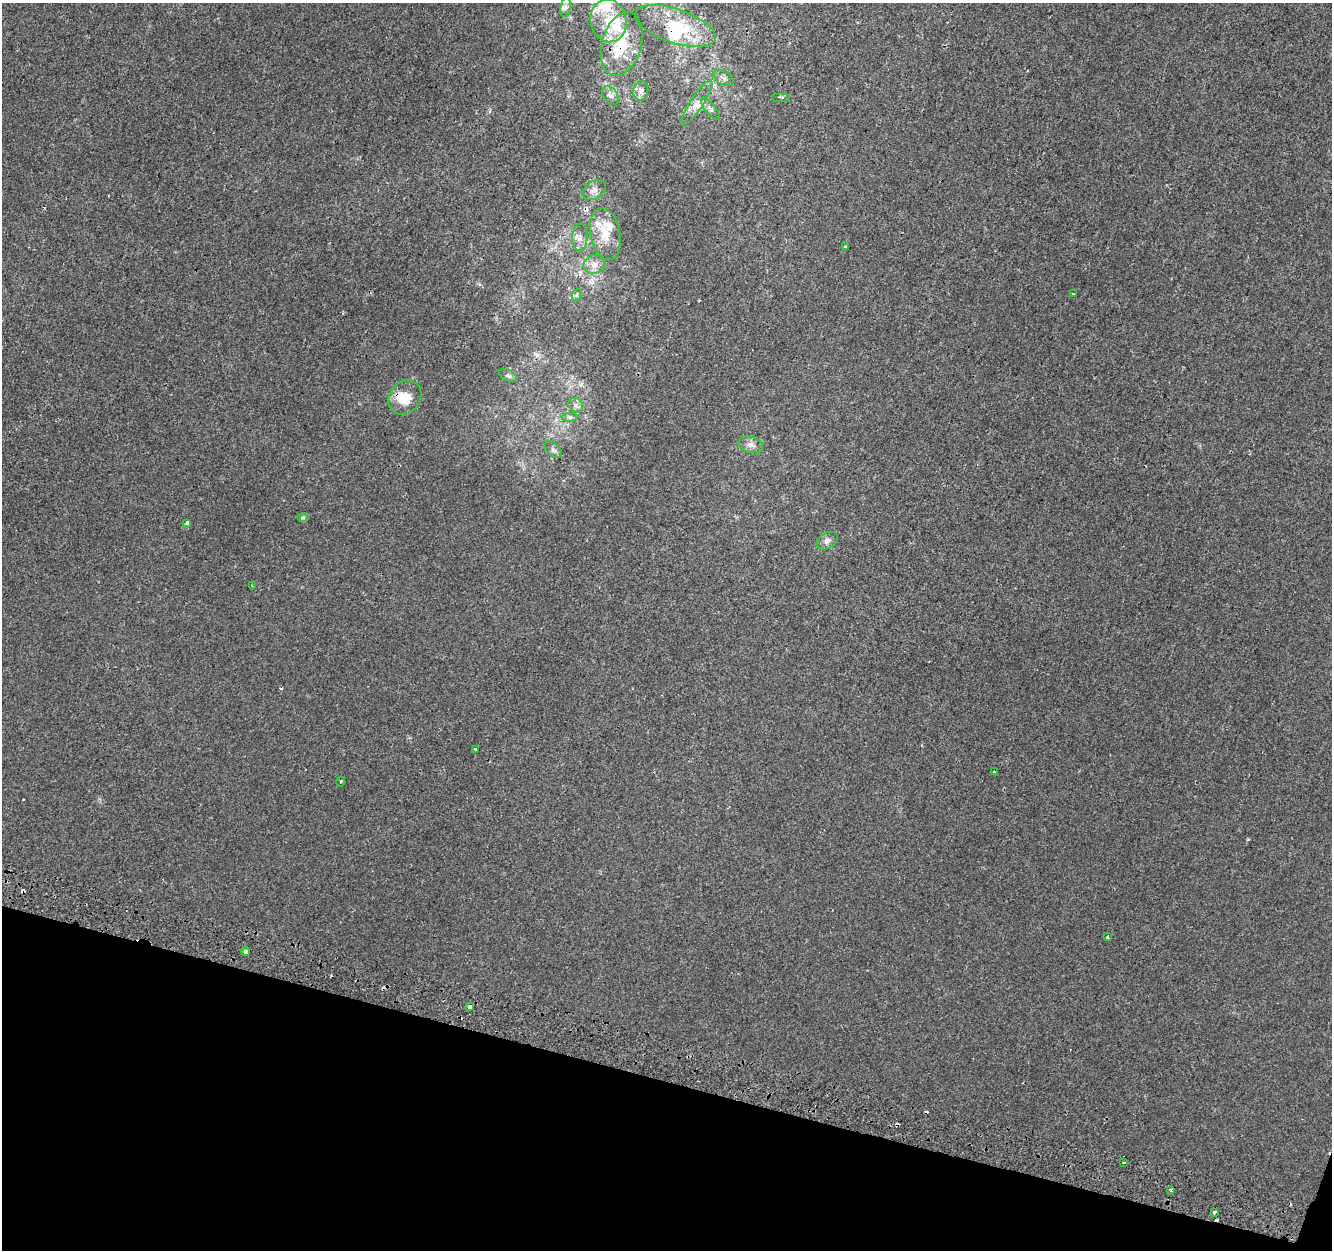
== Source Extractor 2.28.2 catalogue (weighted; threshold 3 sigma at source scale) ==
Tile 15 of 4 x 4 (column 3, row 4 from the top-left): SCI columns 2684-4013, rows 322-1569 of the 5356 x 5574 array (HDU 1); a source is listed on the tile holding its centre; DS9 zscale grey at full resolution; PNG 1334 x 1252 px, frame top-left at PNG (2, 3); each listed source drawn as its Kron ellipse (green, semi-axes under 4 px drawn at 4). Shown black and unused: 14% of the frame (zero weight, under 2 of 3 exposures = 2% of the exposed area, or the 3 px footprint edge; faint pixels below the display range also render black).
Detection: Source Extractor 2.28.2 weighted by HDU 2 'WHT'; one run over the whole footprint, this tile lists its part. Background 1.95e-05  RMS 0.0028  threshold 0.0126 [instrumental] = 3 sigma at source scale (4.5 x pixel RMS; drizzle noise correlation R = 1.50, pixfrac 1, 0.0396/0.0396 arcsec/px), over >= 5 px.
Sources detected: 53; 1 inside a brighter object's white glare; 7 cosmic-ray / hot-pixel residue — neither listed nor drawn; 9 inside a brighter listed object's ellipse — not listed separately; the other 36 listed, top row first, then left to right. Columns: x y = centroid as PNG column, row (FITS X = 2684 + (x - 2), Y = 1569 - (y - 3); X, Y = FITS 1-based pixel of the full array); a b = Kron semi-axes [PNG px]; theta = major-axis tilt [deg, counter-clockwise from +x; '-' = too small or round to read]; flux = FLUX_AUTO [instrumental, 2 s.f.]
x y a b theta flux
566 7 9 5 77 0.85
608 21 21 18 -78 8.6
675 26 42 17 -19 13
622 44 32 19 74 11
723 78 11 6 -31 1
641 91 10 7 83 1.2
610 95 10 7 -50 1.1
781 97 9 2 0 0.29
697 103 26 6 56 2.4
710 109 13 5 -52 0.97
594 190 13 9 31 1.7
605 234 26 15 -79 6.6
580 238 14 7 88 1.8
846 247 4 3 - 1.4
594 264 11 9 16 2.1
1073 293 3 3 - 0.42
577 295 7 4 70 0.54
508 376 10 5 -27 0.63
405 397 18 15 51 5.3
576 405 8 6 -45 0.98
569 417 8 4 0 0.6
751 445 12 8 -15 1.5
553 450 10 6 -44 0.81
303 518 6 4 1 0.4
187 523 4 3 - 1.2
827 541 11 7 32 1.3
253 586 4 3 - 0.3
476 749 3 3 - 2.1
994 772 4 2 - 0.23
341 782 5 3 - 0.28
1108 937 3 3 - 0.68
245 952 4 4 - 1.5
470 1007 3 3 - 4.6
1123 1162 3 2 - 0.35
1171 1190 4 3 - 0.53
1214 1212 3 3 - 0.8
Overlapping masked pixels (flux is a lower limit): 2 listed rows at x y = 675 26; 622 44
Isophote crosses this tile's border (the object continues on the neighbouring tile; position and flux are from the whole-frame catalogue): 1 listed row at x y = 675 26
Unlisted compact peaks at least as high as the median listed source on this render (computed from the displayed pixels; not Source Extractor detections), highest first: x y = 581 385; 1248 839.